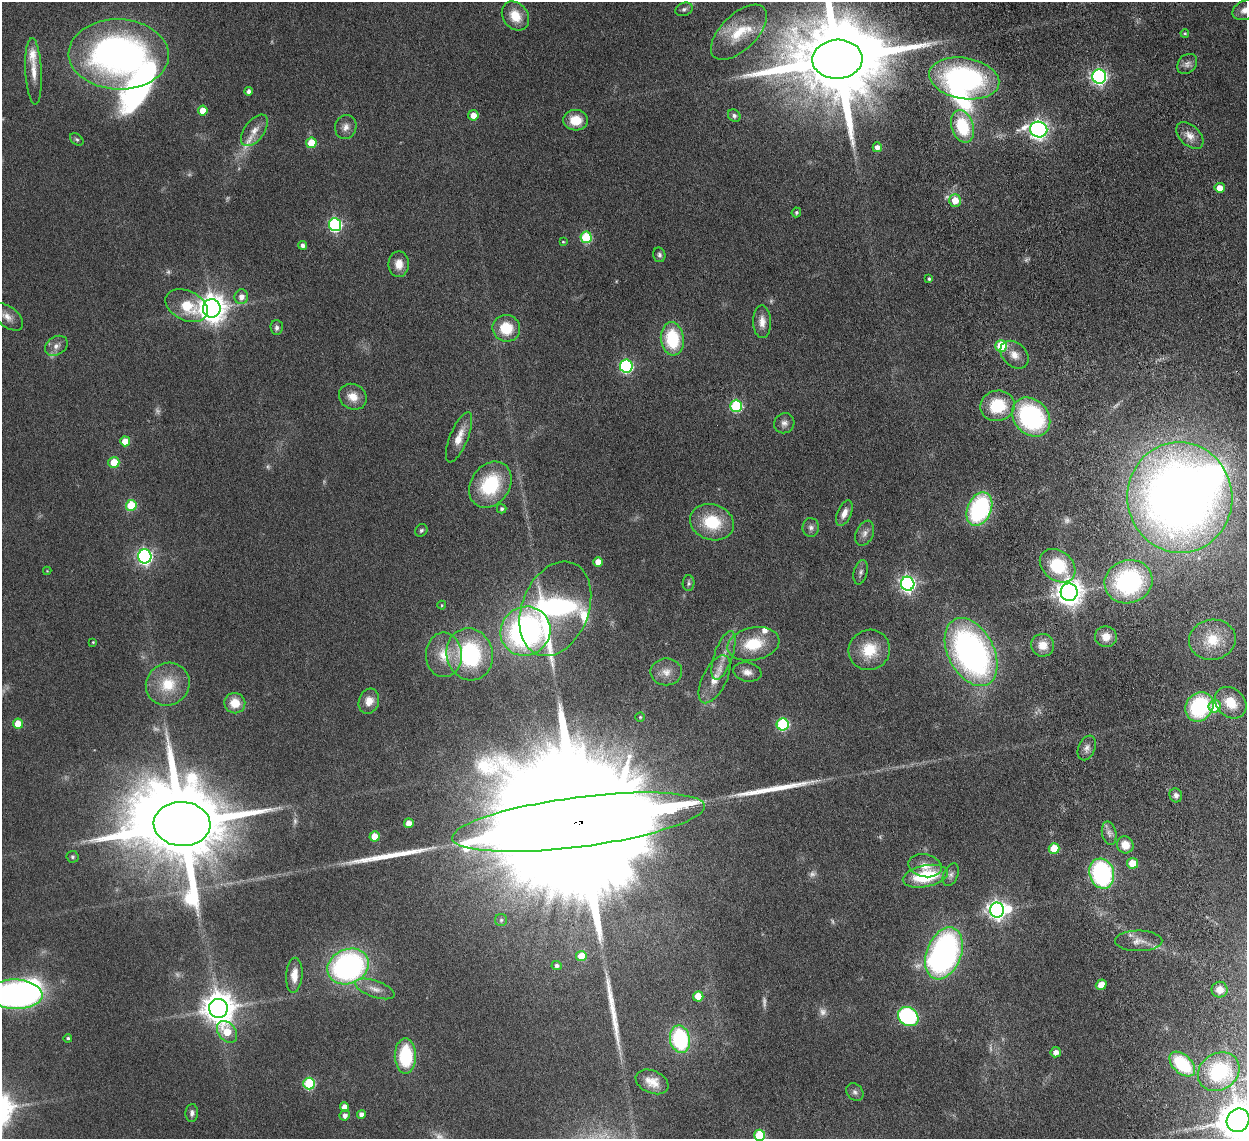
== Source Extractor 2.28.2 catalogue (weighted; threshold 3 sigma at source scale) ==
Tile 6 of 4 x 4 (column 2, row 2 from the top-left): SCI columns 1337-2581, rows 2446-3582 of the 5159 x 5000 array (HDU 1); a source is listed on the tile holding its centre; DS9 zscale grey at full resolution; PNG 1249 x 1141 px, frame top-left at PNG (2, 2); each listed source drawn as its Kron ellipse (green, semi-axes under 4 px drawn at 4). Shown black and unused: <1% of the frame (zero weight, under 4 of 8 exposures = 5% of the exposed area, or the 3 px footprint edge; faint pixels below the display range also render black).
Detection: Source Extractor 2.28.2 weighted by HDU 2 'WHT'; one run over the whole footprint, this tile lists its part. Background 0.0545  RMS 0.0051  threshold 0.0207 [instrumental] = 3 sigma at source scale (4.09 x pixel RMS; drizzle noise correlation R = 1.36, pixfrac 0.8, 0.05/0.05 arcsec/px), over >= 5 px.
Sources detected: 176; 18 too faint to see at this stretch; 4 inside a brighter object's white glare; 3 long thin detections or spike segments (spike, bleed or trail) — neither listed nor drawn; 7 inside a brighter listed object's ellipse — not listed separately; the other 144 listed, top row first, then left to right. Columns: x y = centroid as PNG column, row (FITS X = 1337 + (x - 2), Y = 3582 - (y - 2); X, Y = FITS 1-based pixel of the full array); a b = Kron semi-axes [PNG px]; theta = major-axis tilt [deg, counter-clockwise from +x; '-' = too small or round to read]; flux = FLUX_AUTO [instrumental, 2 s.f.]
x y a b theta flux
684 9 9 6 20 1.4
1245 10 13 9 25 3.5
515 16 16 12 -52 8.6
739 32 35 18 45 16
1185 33 4 3 - 0.54
119 54 50 35 -2 180
837 59 25 19 2 10000
1187 64 11 9 48 2.3
34 71 33 8 -87 6.6
1099 77 7 7 - 120
964 78 35 20 -9 88
249 91 4 4 - 1.8
203 111 5 5 - 6.3
473 115 5 5 - 4.5
734 116 7 5 -43 1.4
576 120 12 10 -4 9.5
962 126 17 11 -72 23
346 127 12 10 71 3.1
1039 129 8 8 - 200
254 130 18 9 53 4.3
1190 136 16 10 -43 4.4
77 139 7 5 -38 0.88
311 143 5 5 - 14
877 147 5 4 - 2.7
1220 188 5 5 - 5.9
955 200 6 6 - 7.4
796 212 5 4 - 1
335 225 6 6 - 70
586 237 6 5 - 28
563 242 4 4 - 0.54
303 245 4 4 - 1.8
659 255 7 6 - 1.2
399 264 13 10 -90 5.1
929 279 4 3 - 0.9
241 297 7 7 - 3.5
187 306 22 14 -26 15
212 308 9 9 - 580
7 317 18 10 -37 4
762 322 16 9 -89 4.1
277 328 7 6 - 1.5
506 328 14 13 - 13
672 339 17 11 -84 26
56 346 12 9 34 2.9
1001 346 6 6 - 21
1014 355 16 11 -45 5.2
626 366 6 6 - 67
353 397 14 12 -32 5.9
736 406 6 6 - 42
997 406 17 15 11 20
1031 417 21 17 -48 67
784 423 10 9 - 2.2
459 437 27 9 68 6.7
125 441 5 5 - 7.6
114 462 5 5 - 10
490 485 25 19 55 30
1180 497 55 52 -83 530
131 505 5 5 - 19
502 509 4 4 - 1.1
979 509 17 12 66 61
844 513 13 7 66 3.5
712 522 22 18 -17 20
811 527 9 8 - 1.8
421 530 7 6 - 1
865 533 13 8 66 2.5
145 556 7 6 - 130
598 562 5 4 - 4.4
1058 566 20 14 -39 24
47 571 4 4 - 0.36
861 572 12 6 76 1.6
1128 582 24 21 18 67
688 583 8 6 89 0.99
908 584 7 6 - 150
1069 592 8 8 - 530
442 605 4 4 - 0.49
555 609 49 33 68 120
525 631 25 24 - 120
1106 637 11 10 - 5
1212 640 23 20 10 14
93 642 3 3 - 0.46
753 644 26 16 12 17
1043 645 11 11 - 5.5
869 650 21 20 - 14
971 652 36 23 -63 160
470 654 26 23 -73 45
444 655 22 18 -88 10
723 655 25 9 71 6.4
666 672 16 13 0 5
747 672 14 9 -11 3.5
714 679 26 12 63 8.1
168 684 22 21 - 15
369 701 13 10 71 5.1
235 703 10 10 - 7.9
1231 703 17 14 -45 10
1215 706 6 6 - 13
1199 707 15 13 52 41
640 717 4 4 - 0.6
18 724 5 5 - 9.9
783 724 6 6 - 44
1087 748 13 8 67 2.6
1176 795 7 6 - 1.7
578 822 127 25 7 84000
409 823 5 5 - 4.2
182 824 28 22 -4 9500
1109 833 12 7 -78 2.1
374 836 5 5 - 7.9
1125 845 8 8 - 6.3
1054 848 5 5 - 12
72 857 6 6 - 0.84
1132 863 5 5 - 11
925 866 17 11 -13 5.1
1102 874 15 12 -73 68
951 875 12 7 66 1.9
925 876 23 10 12 25
997 910 7 7 - 210
501 920 6 6 - 0.84
1139 941 23 10 0 4.8
944 953 27 17 68 140
581 956 5 5 - 11
557 965 5 4 - 1.2
348 966 21 17 23 120
294 975 17 8 86 5.1
1101 985 5 5 - 5.8
375 989 20 8 -19 4.4
1220 990 8 8 - 3.4
15 994 27 15 -2 170
698 996 5 5 - 9.9
218 1008 9 9 - 810
908 1016 11 9 -35 57
227 1032 12 8 -51 12
68 1038 4 4 - 0.84
680 1039 14 10 -79 47
1056 1052 5 5 - 2.6
405 1056 17 10 -90 28
1182 1064 15 9 -42 29
1219 1072 22 18 34 31
652 1082 17 11 -24 5.9
309 1084 6 6 - 34
855 1092 10 7 -46 1.7
344 1107 5 4 - 4
192 1113 9 6 86 1.7
361 1114 4 4 - 2.5
345 1115 5 5 - 2
1238 1120 12 11 - 1400
760 1135 5 5 - 29
Overlapping masked pixels (flux is a lower limit): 1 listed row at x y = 578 822
Isophote crosses this tile's border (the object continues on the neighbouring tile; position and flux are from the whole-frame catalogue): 5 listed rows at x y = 1245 10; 837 59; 15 994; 1238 1120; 760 1135